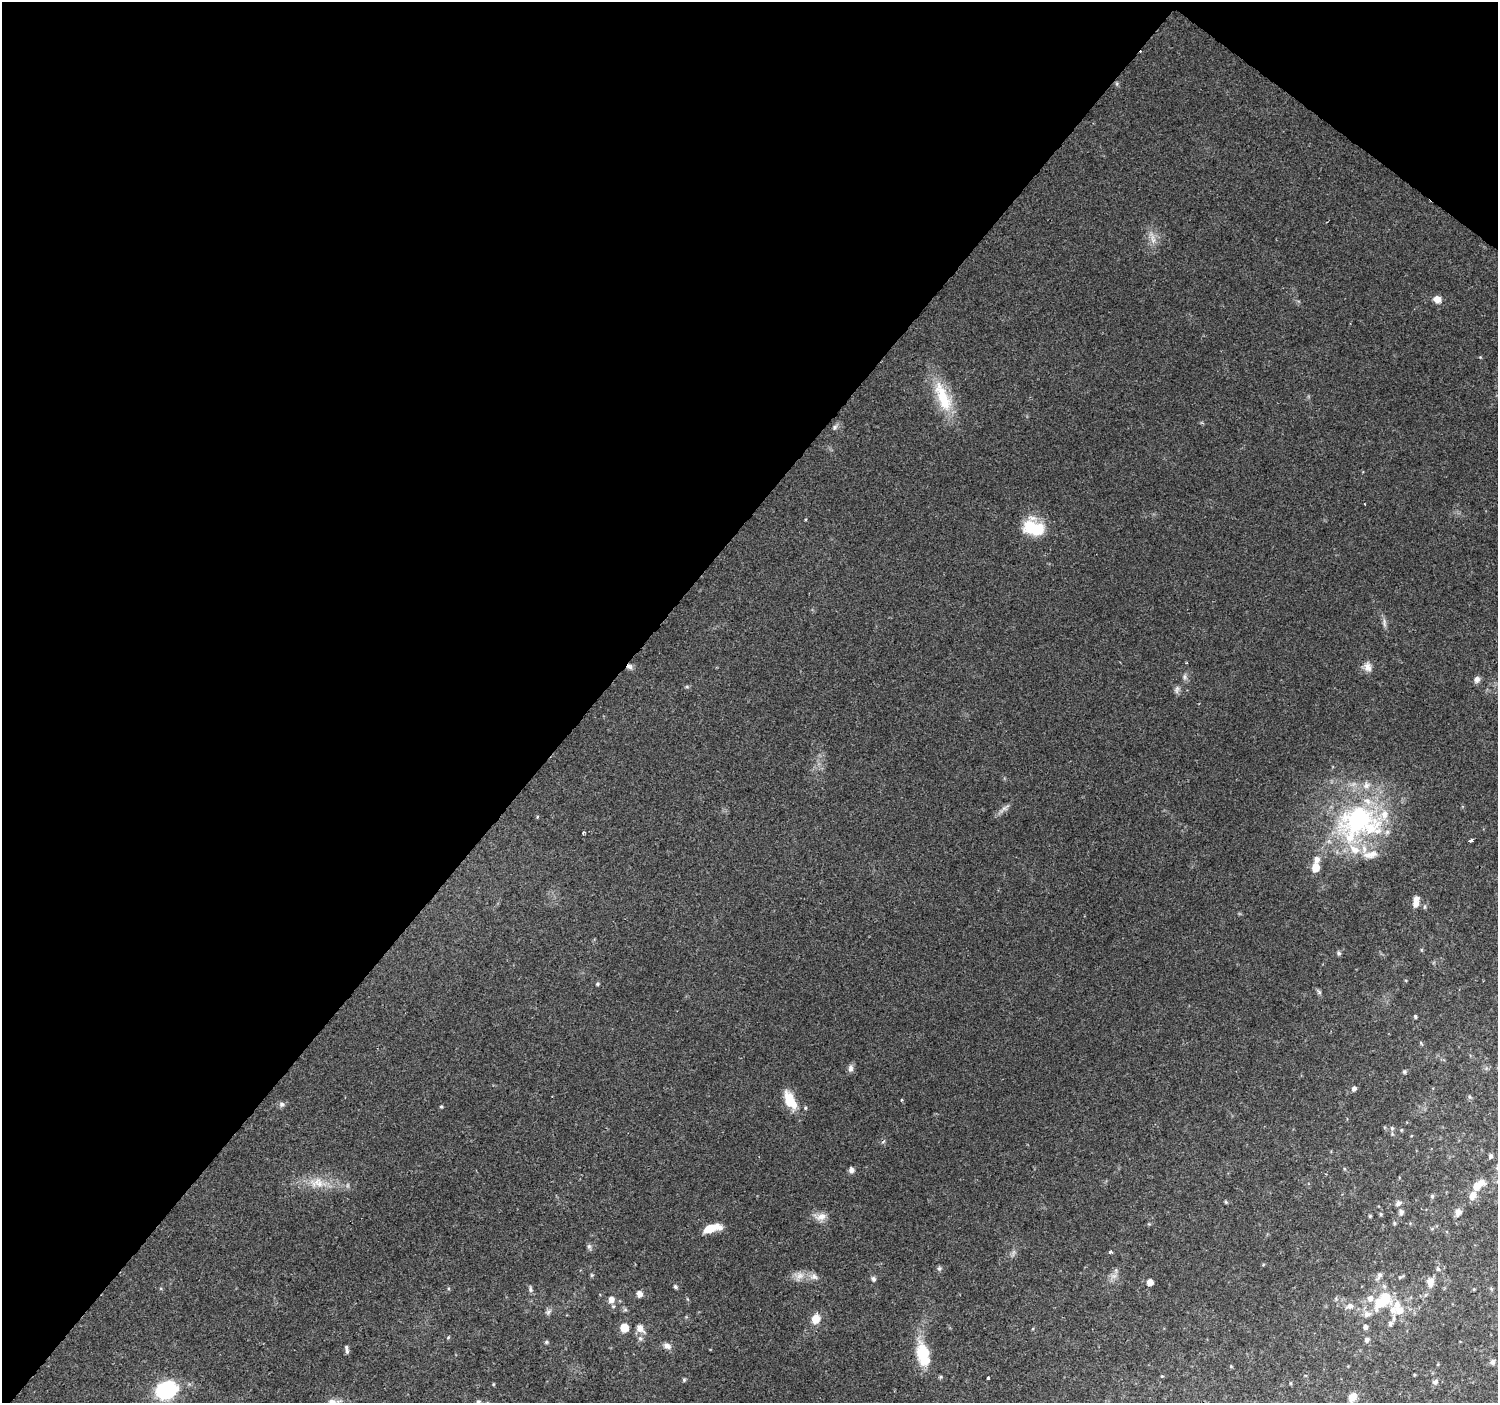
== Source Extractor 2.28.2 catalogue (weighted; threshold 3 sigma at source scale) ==
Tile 2 of 4 x 4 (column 2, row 1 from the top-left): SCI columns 1504-2999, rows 4446-5846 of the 5991 x 6023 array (HDU 1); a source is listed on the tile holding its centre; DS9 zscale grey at full resolution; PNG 1500 x 1405 px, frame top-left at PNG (2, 2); no overlay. Shown black and unused: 42% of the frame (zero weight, under 2 of 3 exposures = <1% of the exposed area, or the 3 px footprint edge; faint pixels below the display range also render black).
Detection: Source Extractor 2.28.2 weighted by HDU 2 'WHT'; one run over the whole footprint, this tile lists its part. Background 0.103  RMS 0.008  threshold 0.036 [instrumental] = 3 sigma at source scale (4.5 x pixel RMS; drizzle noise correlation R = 1.50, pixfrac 1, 0.0396/0.0396 arcsec/px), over >= 5 px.
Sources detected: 99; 1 inside a brighter object's white glare — not listed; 13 inside a brighter listed object's ellipse — not listed separately; the other 85 listed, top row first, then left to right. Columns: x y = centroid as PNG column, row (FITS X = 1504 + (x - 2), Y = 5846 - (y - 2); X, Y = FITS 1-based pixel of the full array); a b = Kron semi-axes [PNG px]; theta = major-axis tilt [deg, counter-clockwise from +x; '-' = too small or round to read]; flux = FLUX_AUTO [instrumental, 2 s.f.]
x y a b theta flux
1152 237 9 3 73 2.5
1437 299 9 8 - 5.7
943 397 48 16 -69 31
835 427 7 5 48 1.7
1034 528 26 16 -17 31
1384 622 14 2 90 1.9
629 666 8 6 -29 2.7
1368 667 13 8 -68 5
1184 677 7 4 -90 1.7
1477 679 8 7 - 2.9
1177 689 11 5 83 2.3
1004 808 7 4 18 1.9
1358 819 64 49 31 140
583 832 3 3 - 2.5
1471 840 4 3 - 6.7
1316 868 7 6 - 13
1416 904 9 8 - 4.6
1339 953 5 5 - 1.6
598 984 5 4 - 1
1319 992 8 4 -54 1.5
1415 1017 5 3 - 1.1
851 1068 9 7 -78 2.8
1404 1072 5 5 - 1.3
1354 1088 6 5 - 2.3
790 1100 21 10 -62 18
901 1100 3 2 - 1.3
282 1104 7 6 - 2.2
441 1107 4 4 - 0.9
1392 1128 6 5 - 1.3
1401 1130 5 3 - 0.7
1491 1156 5 4 - 1.7
851 1170 6 5 - 3.2
317 1183 19 13 0 13
1477 1186 15 8 40 12
1432 1196 5 5 - 1.1
1226 1202 5 4 - 1
1398 1203 6 6 - 2.9
1401 1212 5 5 - 2.6
1458 1212 7 6 - 4.6
1381 1214 6 4 -90 0.91
1370 1216 4 4 - 0.93
821 1217 15 9 29 5.8
1394 1223 5 4 - 0.97
711 1228 19 7 14 14
589 1246 6 6 - 1.6
1110 1252 3 3 - 5.1
939 1269 6 5 - 1.4
1438 1269 5 5 - 1.4
592 1275 5 5 - 0.97
1379 1275 8 6 64 2.5
800 1276 10 8 51 4.8
814 1277 10 7 -31 3.6
873 1279 8 6 -70 1.9
1150 1282 5 5 - 6.1
1430 1282 12 8 86 5.8
675 1287 6 4 -63 1.3
530 1289 8 4 -89 1.5
639 1294 6 5 - 4.4
1385 1297 12 10 -77 18
1370 1298 8 7 - 4.4
611 1300 7 6 - 4.4
1350 1306 8 7 - 3.4
1399 1310 9 9 - 8.6
548 1312 8 5 37 2
1367 1314 11 8 17 4.1
816 1319 8 7 - 12
1390 1323 7 6 - 2.5
1365 1327 5 5 - 2.3
624 1328 6 6 - 14
640 1328 10 8 -45 5.8
640 1338 7 5 70 2.1
1367 1340 6 5 - 2.2
546 1342 5 4 - 1.1
667 1346 11 7 -26 3.4
347 1351 6 5 - 1.6
923 1353 25 16 -87 26
1493 1362 7 6 - 2
1231 1366 4 4 - 0.66
1162 1376 3 3 - 0.85
988 1378 3 3 - 3.5
684 1380 5 4 - 1.1
1435 1382 7 6 - 2.3
166 1390 18 15 20 62
1352 1397 12 9 50 6.3
478 1402 6 5 - 1.9
Overlapping masked pixels (flux is a lower limit): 1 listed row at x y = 629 666
Isophote crosses this tile's border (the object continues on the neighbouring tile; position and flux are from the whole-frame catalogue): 1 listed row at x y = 478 1402